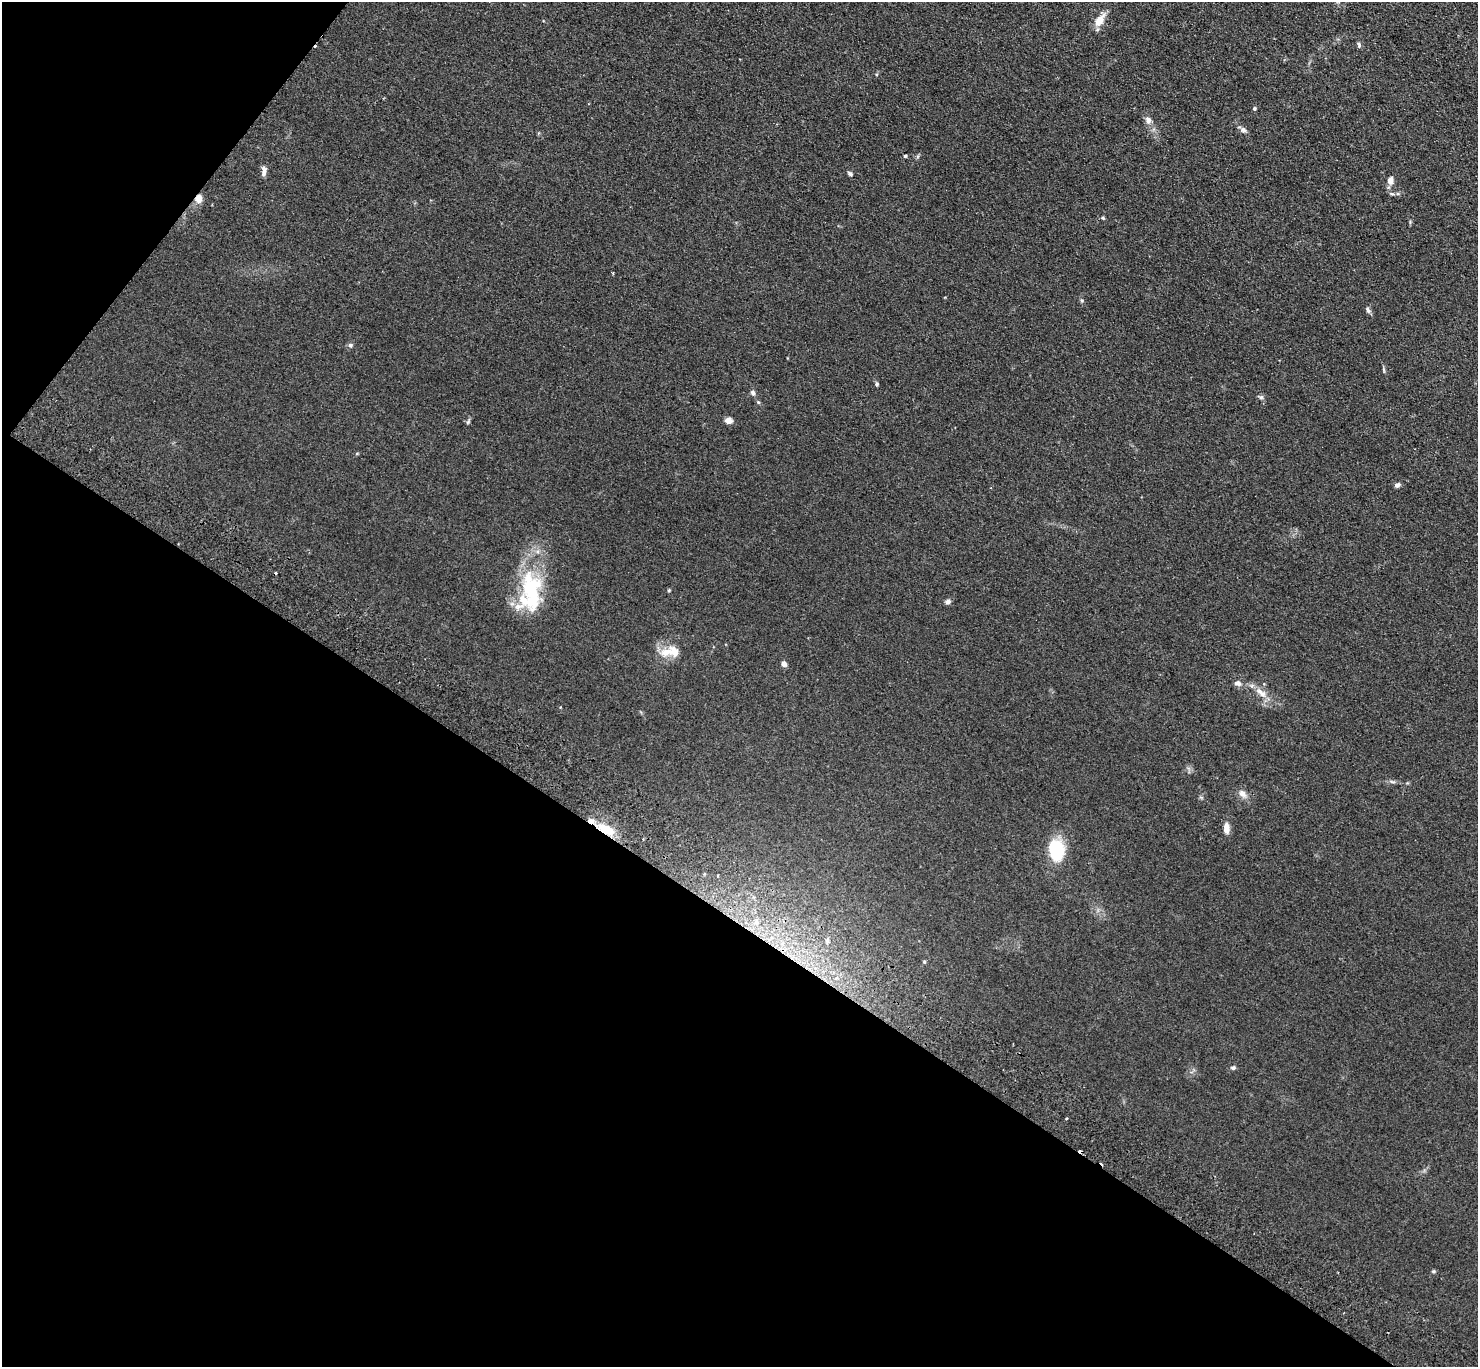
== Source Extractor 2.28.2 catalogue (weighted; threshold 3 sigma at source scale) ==
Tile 9 of 4 x 4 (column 1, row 3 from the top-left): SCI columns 38-1513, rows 1569-2933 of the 5975 x 6006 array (HDU 1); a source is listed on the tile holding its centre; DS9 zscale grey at full resolution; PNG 1480 x 1369 px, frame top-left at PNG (2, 2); no overlay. Shown black and unused: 36% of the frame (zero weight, under 2 of 3 exposures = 3% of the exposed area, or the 3 px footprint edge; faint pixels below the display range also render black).
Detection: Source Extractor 2.28.2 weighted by HDU 2 'WHT'; one run over the whole footprint, this tile lists its part. Background 0.0978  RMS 0.012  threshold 0.0537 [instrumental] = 3 sigma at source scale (4.5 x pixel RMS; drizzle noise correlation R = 1.50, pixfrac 1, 0.05/0.05 arcsec/px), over >= 5 px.
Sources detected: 47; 1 inside a brighter object's white glare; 3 cosmic-ray / hot-pixel residue — not listed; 3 inside a brighter listed object's ellipse — not listed separately; the other 40 listed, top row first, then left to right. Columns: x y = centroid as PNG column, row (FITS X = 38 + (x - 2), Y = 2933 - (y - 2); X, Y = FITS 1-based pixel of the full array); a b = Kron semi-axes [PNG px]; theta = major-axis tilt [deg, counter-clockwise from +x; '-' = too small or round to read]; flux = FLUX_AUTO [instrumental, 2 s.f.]
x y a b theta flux
1099 20 17 8 56 14
1359 45 8 5 -89 2.1
1254 108 4 4 - 2.1
1148 120 10 8 -59 5.1
1243 130 8 7 - 3.8
905 156 4 4 - 1.3
264 171 13 6 89 5.1
850 174 7 5 -33 2.3
1390 180 10 7 80 6.1
198 198 9 7 79 9.7
1103 218 5 4 - 1.5
613 273 3 2 - 1.2
1368 310 9 5 -64 2.7
350 345 6 6 - 2.6
1384 370 6 4 -71 1.5
877 384 5 4 - 2
753 393 7 6 - 3.1
1261 397 7 6 - 2.4
758 402 6 3 -71 1.3
729 421 9 7 -15 5.7
468 422 7 4 45 1.7
1397 485 6 6 - 3.1
530 589 42 29 85 86
669 590 5 3 - 1.2
948 602 7 6 - 3.2
667 652 22 11 8 17
784 664 6 5 - 5.1
1237 683 9 7 -14 4.5
1263 694 10 8 -9 6.9
1392 782 9 3 -21 1.9
1242 794 13 8 -41 6.4
1226 828 11 6 -89 9.2
606 829 25 11 -28 27
643 839 3 3 - 1.2
1055 850 22 15 -74 55
756 922 6 6 - 3.4
827 940 6 5 - 2.3
924 962 5 4 - 1.4
1233 1068 6 5 - 2.1
1433 1271 5 4 - 1.4
Overlapping masked pixels (flux is a lower limit): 2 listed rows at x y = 198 198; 606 829